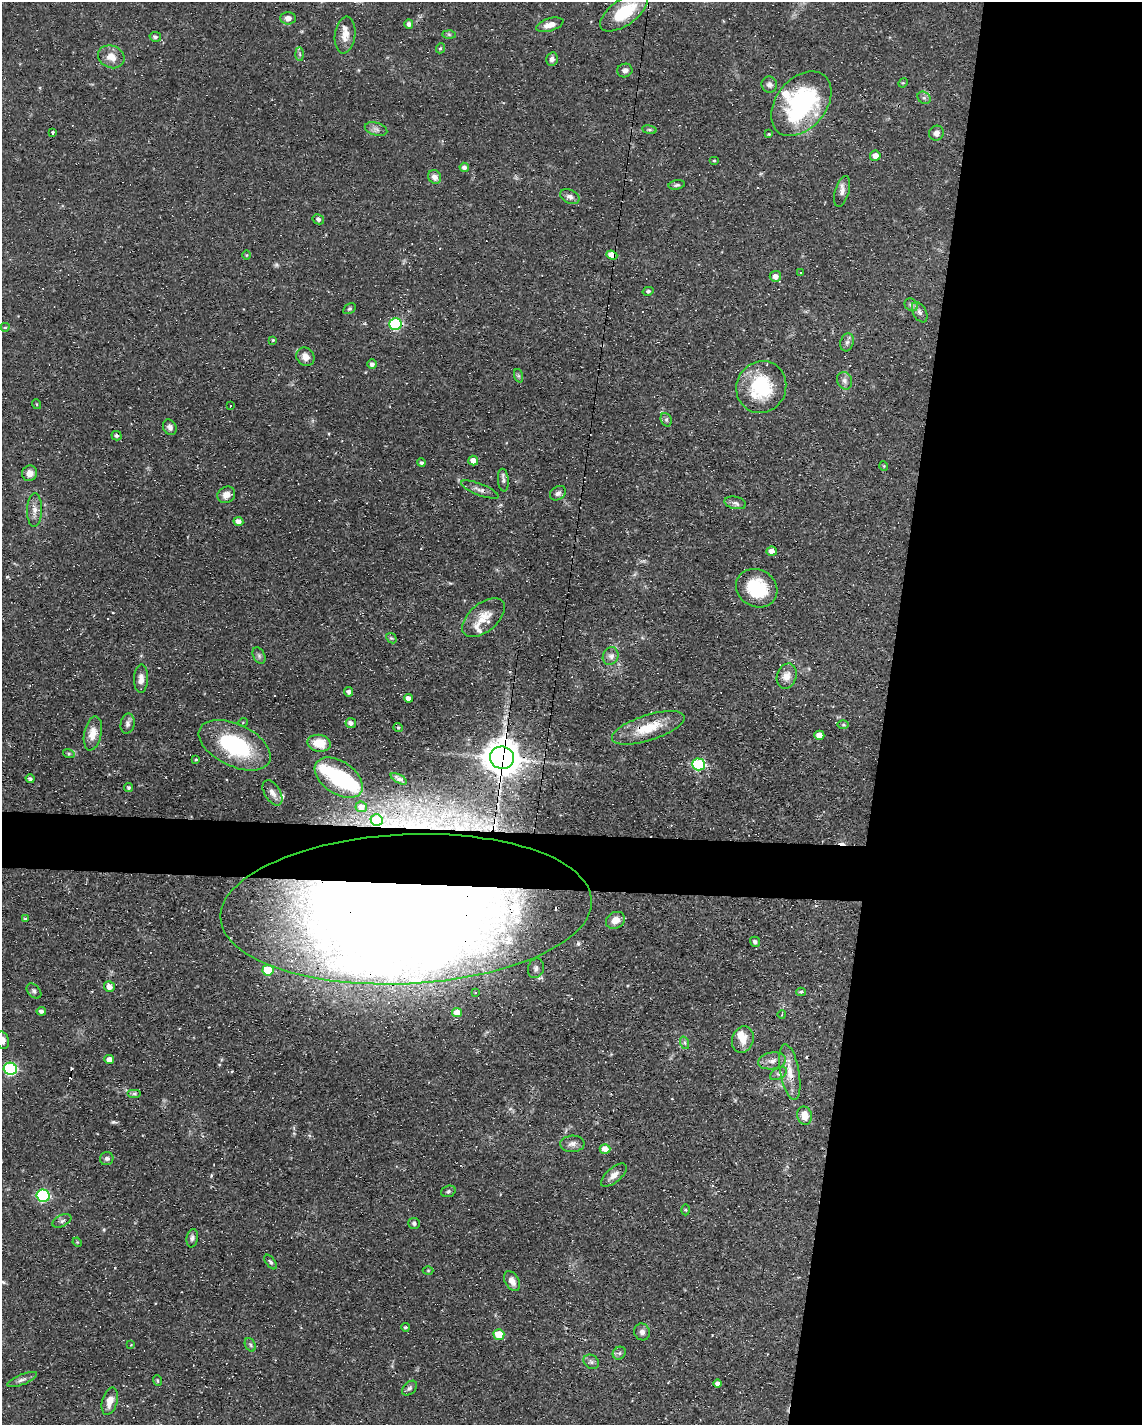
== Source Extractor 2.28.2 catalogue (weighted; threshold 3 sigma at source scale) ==
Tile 8 of 4 x 3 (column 4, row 2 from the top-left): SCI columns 3422-4561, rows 1636-3058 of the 4561 x 4584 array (HDU 1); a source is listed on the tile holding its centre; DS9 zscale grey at full resolution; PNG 1144 x 1427 px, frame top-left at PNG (2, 2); each listed source drawn as its Kron ellipse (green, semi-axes under 4 px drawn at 4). Shown black and unused: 25% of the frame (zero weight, under 3 of 4 exposures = <1% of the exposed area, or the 3 px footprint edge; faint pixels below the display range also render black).
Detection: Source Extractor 2.28.2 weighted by HDU 2 'WHT'; one run over the whole footprint, this tile lists its part. Background 0.0541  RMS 0.0032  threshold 0.0144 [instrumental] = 3 sigma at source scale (4.5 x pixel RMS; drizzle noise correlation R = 1.50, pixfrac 1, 0.05/0.05 arcsec/px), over >= 5 px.
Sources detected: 168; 4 inside a brighter object's white glare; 15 cosmic-ray / hot-pixel residue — neither listed nor drawn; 7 inside a brighter listed object's ellipse — not listed separately; the other 142 listed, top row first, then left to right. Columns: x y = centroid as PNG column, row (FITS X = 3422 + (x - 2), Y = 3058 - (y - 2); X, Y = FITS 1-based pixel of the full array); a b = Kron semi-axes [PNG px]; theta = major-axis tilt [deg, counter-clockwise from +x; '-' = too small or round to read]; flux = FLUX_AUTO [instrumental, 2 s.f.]
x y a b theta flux
624 12 28 13 36 15
288 18 7 6 - 1.6
409 24 5 4 - 1.1
550 25 14 6 16 2.7
449 34 7 4 -1 0.5
345 35 18 10 82 3.4
155 37 6 5 - 0.81
440 48 5 3 - 0.4
300 54 7 4 -88 0.57
111 57 14 11 -22 3.6
552 59 7 5 76 1.2
625 70 8 6 19 1.4
903 83 5 4 - 0.36
769 85 8 7 - 1.1
924 98 7 5 -41 0.8
801 104 36 25 50 43
376 129 11 6 -16 1.3
649 130 7 4 -9 0.49
53 132 4 3 - 1.1
936 133 8 7 - 1.8
769 134 4 4 - 0.33
875 156 5 5 - 2.6
714 160 5 3 - 0.31
464 167 5 4 - 1.1
435 177 7 6 - 1.9
677 185 8 4 9 0.73
842 191 16 7 74 1.7
570 197 10 7 -24 1.4
318 219 6 5 - 0.98
247 255 5 3 - 0.29
612 255 5 4 - 6.4
800 272 3 2 - 0.2
775 276 5 5 - 1.9
648 291 5 4 - 0.67
911 305 7 6 - 0.78
349 309 7 5 30 0.56
920 312 11 6 -62 1.2
395 324 6 6 - 35
5 327 4 3 - 0.41
273 340 4 4 - 0.37
847 342 9 6 72 1.2
305 357 10 8 -50 2.5
372 364 5 4 - 1
519 376 7 4 -71 0.58
845 381 9 7 -67 1.3
761 387 26 24 63 19
36 404 5 3 - 0.27
230 406 2 2 - 0.41
666 420 7 5 -69 0.68
170 427 8 6 -60 1.1
117 436 5 4 - 0.76
473 461 5 5 - 2.2
421 463 4 4 - 0.68
884 466 5 3 - 0.26
29 473 8 7 - 2
503 480 11 5 -85 0.98
480 490 20 5 -21 1.6
558 493 9 6 34 1.1
226 495 9 8 - 2.6
735 503 11 6 -12 1.2
34 510 17 7 88 2.3
238 521 5 4 - 1.6
772 551 5 4 - 2.3
757 588 21 18 -31 14
483 618 25 14 40 5.5
391 638 6 4 -42 0.47
259 656 9 5 -64 0.82
611 656 9 7 66 1.4
787 676 13 9 73 2.9
141 679 14 7 87 2.1
349 692 5 4 - 1.1
408 698 4 4 - 1.5
243 722 5 3 - 0.3
351 723 5 5 - 1.3
128 724 10 7 80 1.3
843 725 6 4 0 0.42
398 727 5 4 - 0.61
648 728 38 12 18 10
93 733 17 8 78 3.6
819 735 5 4 - 3
319 743 12 8 -9 5.3
235 745 38 21 -26 30
69 754 6 4 -18 0.56
502 758 12 11 - 660
196 760 3 3 - 0.33
699 764 6 6 - 36
339 778 27 16 -34 21
30 779 4 4 - 0.77
399 779 9 4 -30 0.75
128 787 4 4 - 0.63
272 793 14 8 -58 2.1
361 807 6 5 - 1.5
377 820 6 5 - 7.2
406 909 186 74 3 680
25 919 4 3 - 0.42
615 920 10 8 30 2.9
755 942 5 5 - 0.72
536 968 10 8 72 1.4
268 970 5 5 - 13
109 987 5 5 - 2.3
34 991 8 6 -47 0.86
476 992 3 3 - 2.8
801 992 5 3 - 0.53
41 1011 4 4 - 1.1
457 1013 5 4 - 2.9
782 1014 4 3 - 0.28
3 1040 9 6 -73 1.7
743 1040 13 10 73 3.6
685 1043 6 4 -71 0.59
109 1060 5 4 - 2.3
772 1061 14 8 8 2.1
10 1069 6 6 - 39
790 1072 28 9 -80 5
778 1073 9 5 31 0.89
134 1094 7 4 0 0.72
805 1116 9 7 -77 3.9
572 1144 12 8 3 1.7
605 1149 5 4 - 3.4
107 1159 7 6 - 0.89
614 1175 16 7 40 2.3
448 1191 7 5 19 0.65
43 1196 6 6 - 38
685 1210 5 3 - 0.31
62 1221 10 5 26 0.94
414 1223 5 5 - 0.8
192 1238 9 5 81 0.96
77 1242 5 4 - 0.3
271 1262 8 4 -53 0.69
428 1271 5 3 - 0.31
512 1281 11 7 -59 2.2
405 1327 4 4 - 0.5
642 1332 8 7 - 1.4
499 1334 5 5 - 8
131 1345 3 3 - 0.26
250 1345 7 5 -60 0.61
619 1353 7 6 - 0.77
591 1362 8 6 -39 0.89
22 1380 16 5 22 1.3
157 1381 5 4 - 0.43
718 1383 4 4 - 1.4
409 1388 9 6 44 0.85
110 1401 14 7 74 3.2
Overlapping masked pixels (flux is a lower limit): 6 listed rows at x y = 612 255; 395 324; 480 490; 648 728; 502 758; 406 909
Isophote crosses this tile's border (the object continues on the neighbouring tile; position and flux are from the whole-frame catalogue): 1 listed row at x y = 3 1040